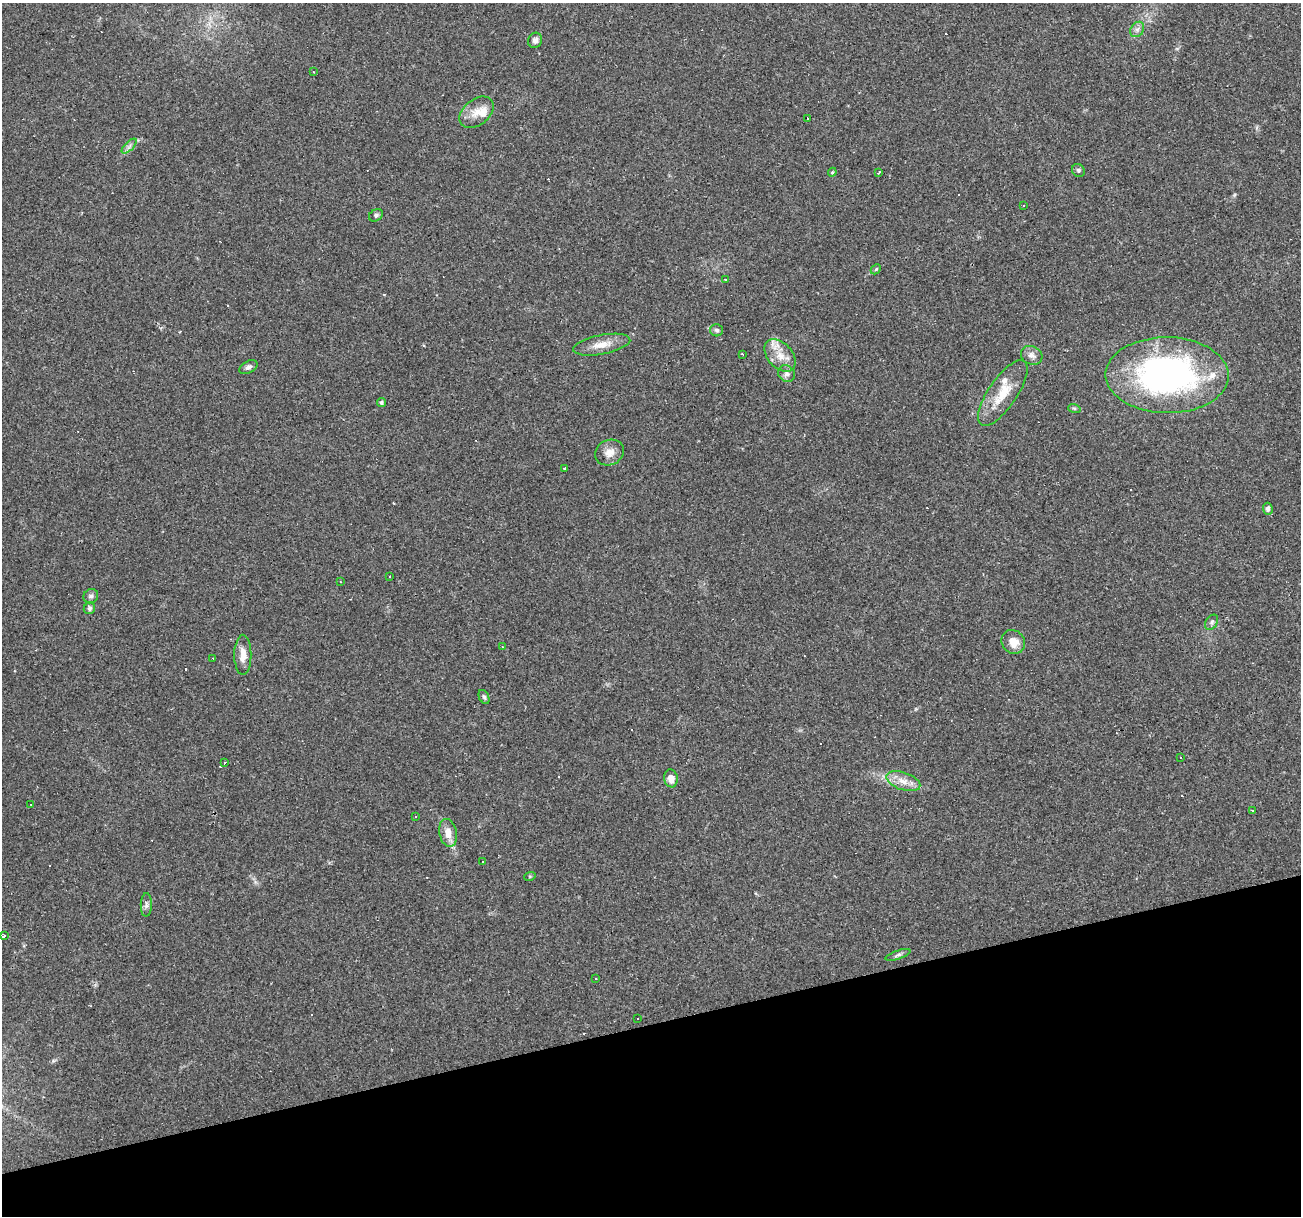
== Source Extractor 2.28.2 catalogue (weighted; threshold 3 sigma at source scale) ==
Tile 14 of 4 x 4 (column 2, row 4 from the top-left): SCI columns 1299-2597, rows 47-1260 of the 5194 x 4998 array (HDU 1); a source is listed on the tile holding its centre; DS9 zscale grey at full resolution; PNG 1303 x 1218 px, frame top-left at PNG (2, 3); each listed source drawn as its Kron ellipse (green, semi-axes under 4 px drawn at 4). Shown black and unused: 16% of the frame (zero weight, under 2 of 3 exposures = <1% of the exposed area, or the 3 px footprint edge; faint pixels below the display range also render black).
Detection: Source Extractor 2.28.2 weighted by HDU 2 'WHT'; one run over the whole footprint, this tile lists its part. Background 0.0476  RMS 0.0041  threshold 0.0186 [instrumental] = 3 sigma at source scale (4.5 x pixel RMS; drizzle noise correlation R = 1.50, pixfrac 1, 0.0396/0.0396 arcsec/px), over >= 5 px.
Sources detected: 81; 26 cosmic-ray / hot-pixel residue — neither listed nor drawn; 3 inside a brighter listed object's ellipse — not listed separately; the other 52 listed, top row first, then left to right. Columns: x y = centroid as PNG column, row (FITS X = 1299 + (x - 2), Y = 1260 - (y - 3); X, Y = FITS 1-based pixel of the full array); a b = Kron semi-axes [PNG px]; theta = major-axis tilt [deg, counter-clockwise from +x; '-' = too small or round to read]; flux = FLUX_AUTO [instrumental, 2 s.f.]
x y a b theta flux
1137 29 8 6 54 1.4
535 40 8 7 - 1.4
313 72 3 2 - 0.28
477 112 19 13 38 5.6
808 118 3 3 - 1.4
129 146 9 3 45 1.2
1078 170 7 6 - 0.94
832 172 4 4 - 0.47
879 172 3 2 - 0.59
1023 206 3 2 - 0.36
376 215 7 5 32 1
876 269 6 4 45 0.51
725 280 3 3 - 2.2
717 330 6 6 - 0.98
602 345 29 9 11 5.8
742 354 3 2 - 0.38
780 355 19 12 -47 6.3
1032 355 11 9 -25 2.3
248 367 10 6 29 1.6
787 374 9 7 -47 1.7
1167 375 61 38 -1 120
1003 393 39 14 56 11
381 402 4 4 - 0.74
1074 408 6 4 -18 0.57
609 452 15 12 27 4.1
564 469 4 2 - 0.62
1268 509 6 5 - 1.4
389 577 3 2 - 0.64
340 582 3 2 - 0.3
91 596 7 7 - 1.2
89 608 6 5 - 0.97
1212 622 8 5 59 1
1013 642 12 11 - 5.3
502 647 3 2 - 0.41
243 655 20 8 89 4.3
213 658 3 2 - 0.37
484 697 7 5 -62 0.79
1180 757 2 2 - 0.36
225 762 3 2 - 0.36
671 778 9 7 -80 3.1
903 781 18 8 -19 4.7
31 805 2 2 - 0.23
1252 811 3 3 - 0.78
416 816 2 2 - 0.35
448 833 14 8 -78 4.3
482 862 3 2 - 0.44
530 876 6 3 19 0.4
146 905 12 5 89 1.5
4 936 4 3 - 2.5
898 955 13 4 18 1
595 978 3 2 - 0.44
637 1019 3 3 - 0.91
Isophote crosses this tile's border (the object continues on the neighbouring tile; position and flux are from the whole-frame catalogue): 1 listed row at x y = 4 936